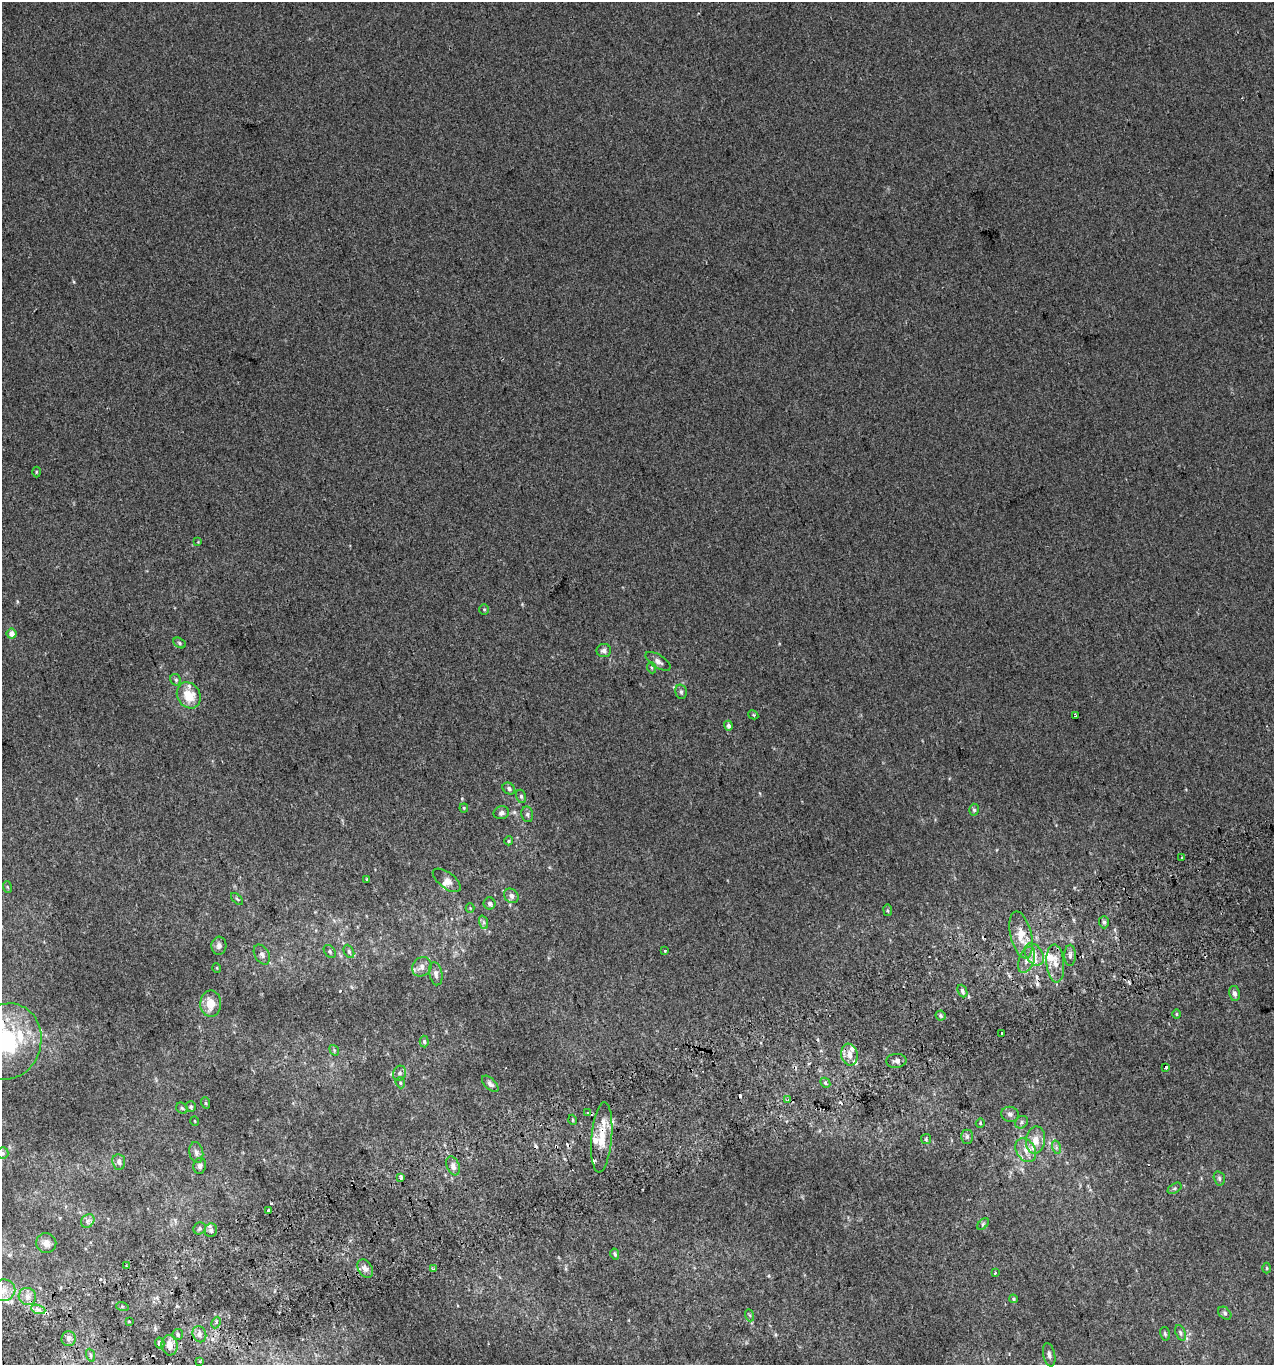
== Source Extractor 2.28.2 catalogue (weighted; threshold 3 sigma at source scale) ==
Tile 7 of 4 x 4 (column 3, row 2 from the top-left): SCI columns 2630-3901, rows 2770-4132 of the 5313 x 5536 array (HDU 1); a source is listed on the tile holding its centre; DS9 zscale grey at full resolution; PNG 1276 x 1367 px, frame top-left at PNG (2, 2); each listed source drawn as its Kron ellipse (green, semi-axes under 4 px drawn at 4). Shown black and unused: <1% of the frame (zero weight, under 2 of 3 exposures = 2% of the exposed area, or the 3 px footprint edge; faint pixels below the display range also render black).
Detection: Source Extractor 2.28.2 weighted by HDU 2 'WHT'; one run over the whole footprint, this tile lists its part. Background 0.00305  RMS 0.0074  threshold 0.0333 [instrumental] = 3 sigma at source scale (4.5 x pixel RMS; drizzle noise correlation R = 1.50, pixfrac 1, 0.0396/0.0396 arcsec/px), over >= 5 px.
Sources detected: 142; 15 cosmic-ray / hot-pixel residue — neither listed nor drawn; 11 inside a brighter listed object's ellipse — not listed separately; the other 116 listed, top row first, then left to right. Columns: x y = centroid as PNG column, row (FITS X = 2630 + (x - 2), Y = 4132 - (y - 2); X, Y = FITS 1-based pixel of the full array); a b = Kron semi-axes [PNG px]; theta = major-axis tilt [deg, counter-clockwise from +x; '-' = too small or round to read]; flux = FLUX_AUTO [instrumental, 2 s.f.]
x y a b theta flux
36 472 5 3 - 0.72
198 542 3 3 - 0.5
484 609 5 4 - 0.93
12 634 5 5 - 5.2
179 643 7 5 -29 1.4
604 651 7 6 - 2.6
658 661 14 6 -33 3.4
652 668 5 3 - 0.77
176 680 6 5 - 1.4
681 692 7 5 -76 1.8
189 695 14 11 -59 15
753 715 5 4 - 0.86
1076 715 3 3 - 2.1
728 726 5 4 - 2.1
509 788 7 5 -37 2.3
521 796 6 5 - 1.5
464 808 4 4 - 0.82
974 810 6 5 - 1.7
501 813 8 6 14 2.5
527 814 8 6 -78 1.8
509 841 4 4 - 0.85
1182 858 3 3 - 1.6
367 879 3 3 - 3.5
447 880 16 8 -37 4.6
7 887 6 3 -70 0.84
511 896 8 6 -48 3
237 899 7 4 -44 1.1
490 903 6 6 - 2
470 908 4 4 - 0.67
888 910 6 3 -81 0.84
483 922 7 4 -71 1.5
1104 922 6 5 - 1.5
1021 935 24 10 -76 13
219 946 9 7 86 3
330 951 7 5 -51 1.3
349 951 7 4 -64 1.5
665 951 3 3 - 1.6
262 954 11 7 -60 2.8
1034 954 12 8 -57 6.6
1070 955 10 6 90 2.7
1027 960 14 7 69 5.5
1055 963 19 9 -85 8.2
422 967 10 9 - 4.6
217 968 5 3 - 0.56
436 974 12 6 -79 3
962 991 7 4 -66 1.9
1235 993 7 5 -77 2.6
211 1004 13 10 88 11
1176 1014 5 3 - 0.74
940 1016 5 5 - 1.4
1002 1034 3 3 - 4
7 1041 38 34 73 87
424 1042 6 4 -87 1.2
334 1050 6 4 -49 0.95
849 1055 11 8 -81 5.9
896 1061 10 7 5 3.1
1166 1068 4 3 - 4.3
400 1073 8 6 66 2.2
400 1083 6 4 -71 0.96
825 1083 5 4 - 1.4
490 1084 10 5 -44 2.4
788 1100 4 4 - 0.87
206 1103 6 3 -70 0.79
191 1107 5 5 - 1.1
182 1108 6 5 - 1.2
588 1112 3 3 - 1.6
1010 1114 9 7 -15 2.9
573 1120 5 3 - 0.66
195 1121 5 3 - 0.53
1022 1122 7 5 40 1.7
980 1123 5 4 - 0.8
602 1137 35 10 85 16
967 1137 7 5 -90 1.8
926 1139 5 5 - 1
1036 1140 14 9 81 8.6
1056 1147 7 4 -72 1.5
1026 1150 13 9 -59 7
196 1152 10 7 -78 3.1
3 1153 6 5 - 1.7
119 1162 7 6 - 2.4
200 1166 8 6 81 2.6
453 1166 10 6 -68 3.8
401 1177 4 3 - 2.5
1219 1178 7 5 -75 1.5
1175 1188 8 4 31 1.3
268 1210 3 3 - 2.5
88 1221 7 6 - 2.4
983 1224 7 4 45 0.98
200 1228 6 5 - 1.3
211 1230 7 6 - 2.1
46 1243 10 9 - 4.9
615 1254 5 4 - 1.2
126 1266 3 2 - 1.3
1267 1268 5 3 - 0.71
365 1269 10 7 -58 3.7
433 1269 3 3 - 0.75
995 1273 3 3 - 1.3
3 1290 12 10 19 6.9
27 1296 9 8 - 4.1
1013 1299 4 4 - 0.92
122 1306 6 4 -19 0.96
38 1309 7 4 -19 2.3
1225 1313 7 5 -41 1.4
749 1315 6 4 -69 0.98
129 1321 3 2 - 0.79
216 1323 6 4 64 1.6
1180 1333 8 5 -68 1.6
178 1334 5 5 - 1.3
199 1334 8 6 -68 2.9
1165 1334 7 5 -74 1.3
68 1339 7 7 - 2.6
160 1343 5 4 - 2.2
170 1345 10 8 -83 6.3
90 1355 7 4 -71 1.2
1049 1355 12 6 -78 2.6
200 1361 3 3 - 1.4
Overlapping masked pixels (flux is a lower limit): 2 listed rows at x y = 7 1041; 602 1137
Isophote crosses this tile's border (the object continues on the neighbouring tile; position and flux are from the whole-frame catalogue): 2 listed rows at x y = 7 1041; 3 1290